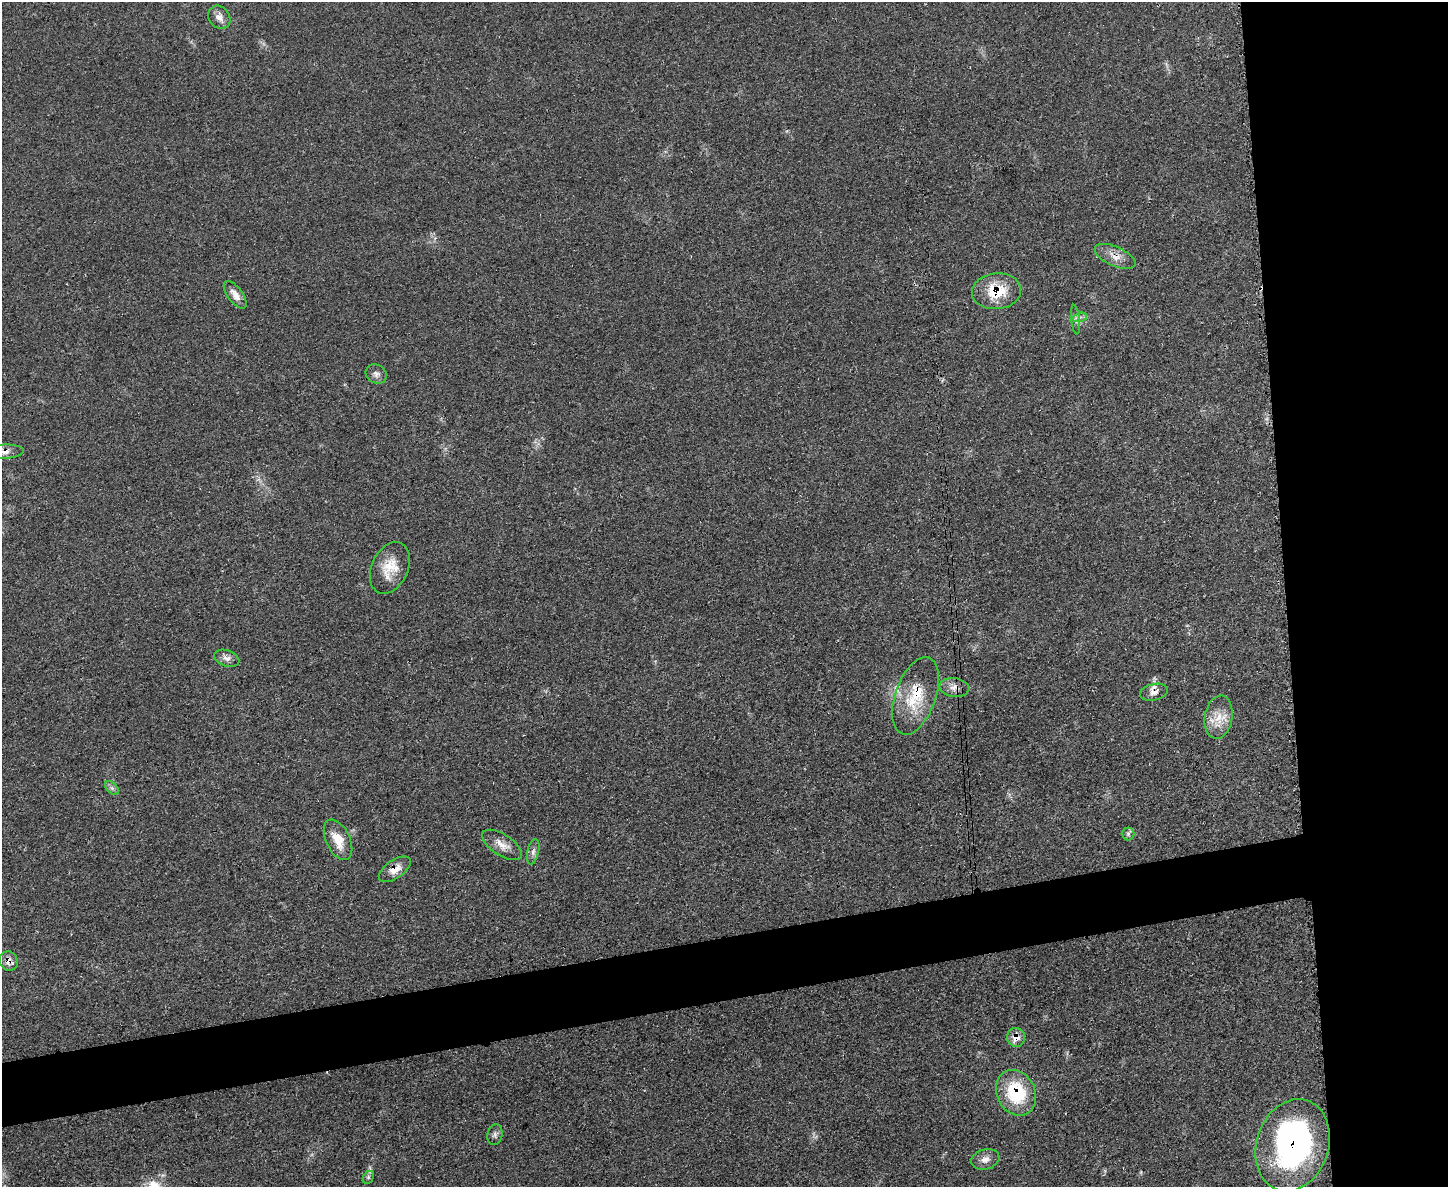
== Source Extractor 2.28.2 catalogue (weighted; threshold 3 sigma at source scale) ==
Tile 6 of 3 x 4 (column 3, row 2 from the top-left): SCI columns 3048-4493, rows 2388-3572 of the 4748 x 4760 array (HDU 1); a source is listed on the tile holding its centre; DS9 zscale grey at full resolution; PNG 1450 x 1189 px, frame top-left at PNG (2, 2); each listed source drawn as its Kron ellipse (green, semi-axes under 4 px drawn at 4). Shown black and unused: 16% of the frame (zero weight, under 3 of 4 exposures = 2% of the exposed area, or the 3 px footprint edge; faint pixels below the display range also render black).
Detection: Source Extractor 2.28.2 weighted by HDU 2 'WHT'; one run over the whole footprint, this tile lists its part. Background 0.0464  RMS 0.0051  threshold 0.0228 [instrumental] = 3 sigma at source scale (4.5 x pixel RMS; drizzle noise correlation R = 1.50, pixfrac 1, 0.05/0.05 arcsec/px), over >= 5 px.
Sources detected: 29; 1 inside a brighter object's white glare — neither listed nor drawn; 1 inside a brighter listed object's ellipse — not listed separately; the other 27 listed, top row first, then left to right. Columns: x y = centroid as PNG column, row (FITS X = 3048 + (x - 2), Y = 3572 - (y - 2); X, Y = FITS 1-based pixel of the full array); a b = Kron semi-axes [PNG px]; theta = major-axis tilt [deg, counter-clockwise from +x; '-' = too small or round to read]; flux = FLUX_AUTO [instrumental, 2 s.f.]
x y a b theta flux
219 17 12 10 -48 3.8
1115 256 22 9 -24 5.6
996 291 25 18 6 18
235 295 16 7 -53 4
1080 317 7 4 17 1.6
1075 320 15 4 -83 1.8
376 374 11 9 -34 2.4
4 452 20 7 3 4.4
390 568 27 18 66 12
227 658 13 8 -18 2.9
954 688 15 9 -6 4
1154 692 14 8 12 3.3
916 696 40 20 71 23
1219 717 22 14 80 9.2
112 788 8 5 -45 1.3
1128 834 6 6 - 1.3
338 840 21 12 -64 9.6
502 845 23 10 -33 5.5
533 852 13 6 77 2.1
395 869 18 9 34 5.8
9 961 10 9 - 4.2
1016 1037 9 9 - 5.3
1016 1093 23 19 -64 30
495 1135 10 7 77 1.7
1293 1145 47 36 71 130
985 1159 14 10 15 3.6
368 1177 7 5 62 1.1
Overlapping masked pixels (flux is a lower limit): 11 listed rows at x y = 1115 256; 996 291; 4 452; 954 688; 1154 692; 916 696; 395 869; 9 961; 1016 1037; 1016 1093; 1293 1145
Isophote crosses this tile's border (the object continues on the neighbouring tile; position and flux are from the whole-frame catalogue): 1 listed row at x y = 4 452